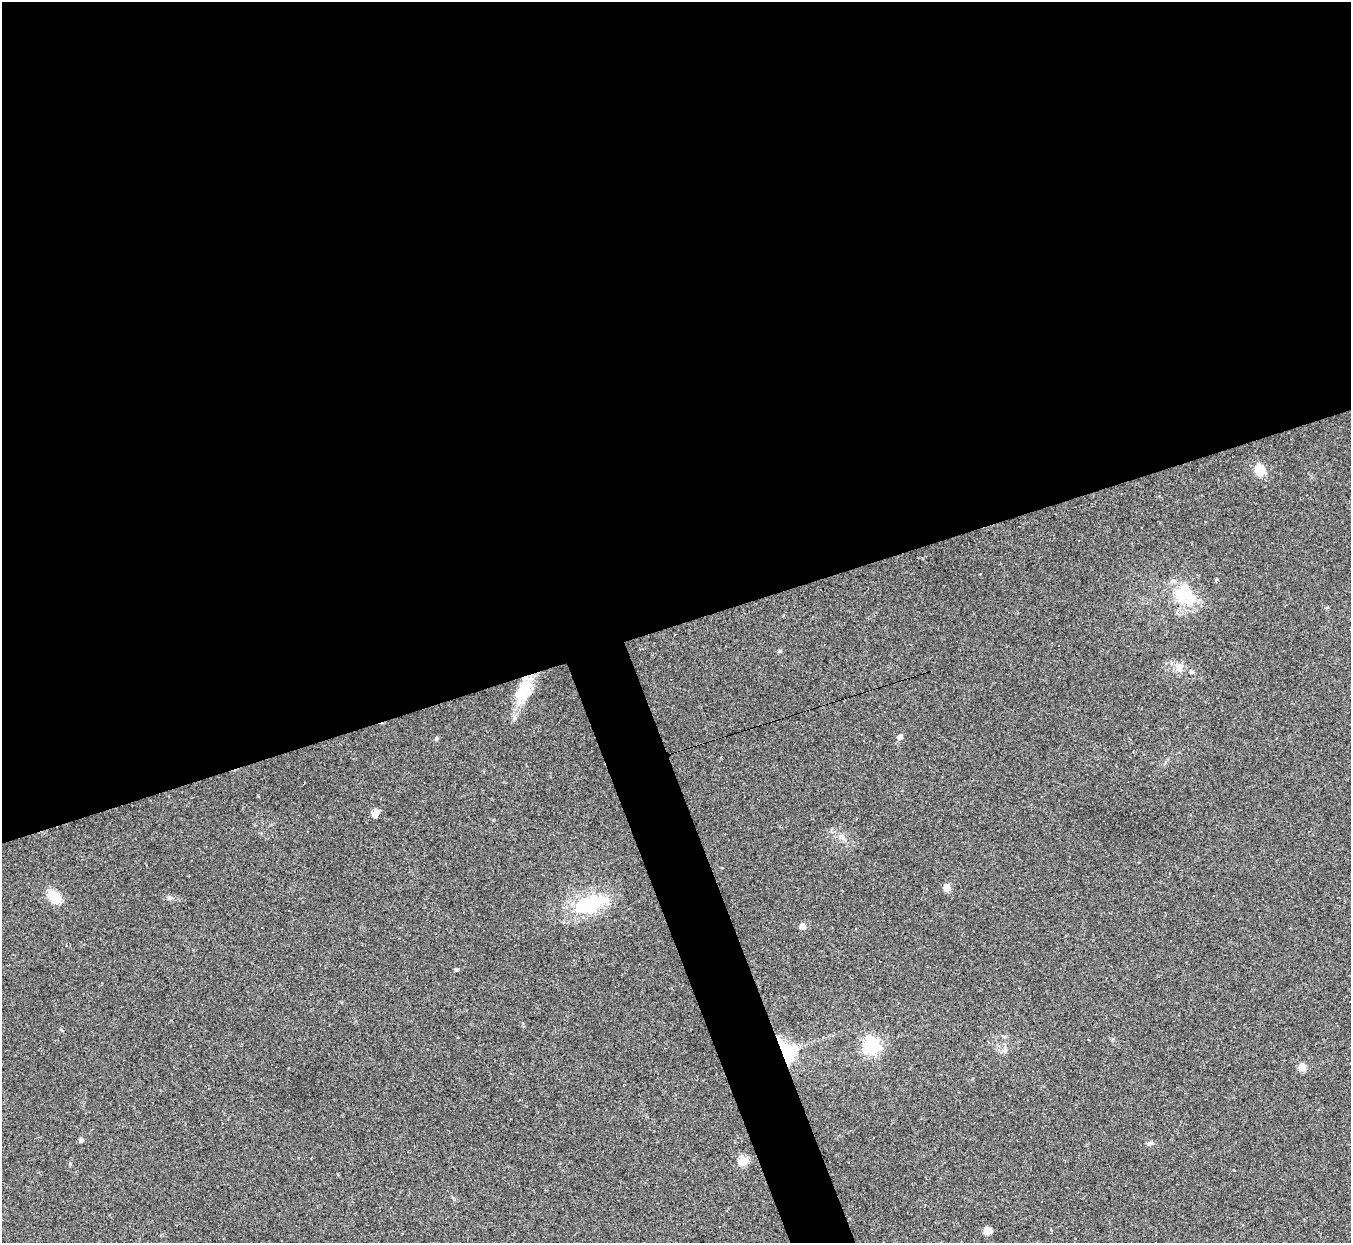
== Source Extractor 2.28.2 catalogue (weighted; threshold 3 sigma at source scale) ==
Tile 2 of 4 x 4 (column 2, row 1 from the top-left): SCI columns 1350-2698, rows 3996-5236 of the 5397 x 5383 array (HDU 1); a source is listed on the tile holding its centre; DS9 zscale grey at full resolution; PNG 1353 x 1245 px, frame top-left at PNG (2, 2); no overlay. Shown black and unused: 53% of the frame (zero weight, under 2 of 3 exposures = <1% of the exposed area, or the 3 px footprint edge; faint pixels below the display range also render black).
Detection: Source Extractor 2.28.2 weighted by HDU 2 'WHT'; one run over the whole footprint, this tile lists its part. Background 0.0637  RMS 0.0069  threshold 0.0311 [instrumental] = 3 sigma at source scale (4.5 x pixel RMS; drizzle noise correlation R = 1.50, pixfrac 1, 0.05/0.05 arcsec/px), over >= 5 px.
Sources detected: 29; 3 cosmic-ray / hot-pixel residue — not listed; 1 inside a brighter listed object's ellipse — not listed separately; the other 25 listed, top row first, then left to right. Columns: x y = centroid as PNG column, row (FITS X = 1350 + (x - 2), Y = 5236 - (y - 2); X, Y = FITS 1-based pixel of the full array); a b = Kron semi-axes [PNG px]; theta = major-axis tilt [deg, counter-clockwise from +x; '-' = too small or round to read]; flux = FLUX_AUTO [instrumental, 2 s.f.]
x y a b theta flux
1260 470 13 11 -81 9
1216 580 3 3 - 3.1
1184 594 30 16 -14 29
780 651 6 3 18 0.85
1179 667 13 10 -75 5.1
1192 672 5 5 - 1
525 688 40 14 69 24
900 737 8 6 41 2.1
436 738 5 5 - 1
376 813 11 7 67 3
947 887 6 5 - 7.8
54 897 14 10 -53 13
170 898 7 5 -1 1.5
589 904 39 19 15 45
802 926 6 6 - 4
457 970 6 4 2 1
872 1045 6 6 - 220
1005 1050 7 4 73 1.3
785 1052 21 10 -65 47
1302 1067 5 5 - 18
81 1140 7 5 30 1.2
1150 1143 9 5 25 1.6
743 1161 5 5 - 33
338 1174 3 2 - 0.79
987 1231 8 8 - 4.3
Overlapping masked pixels (flux is a lower limit): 2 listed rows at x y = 525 688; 785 1052